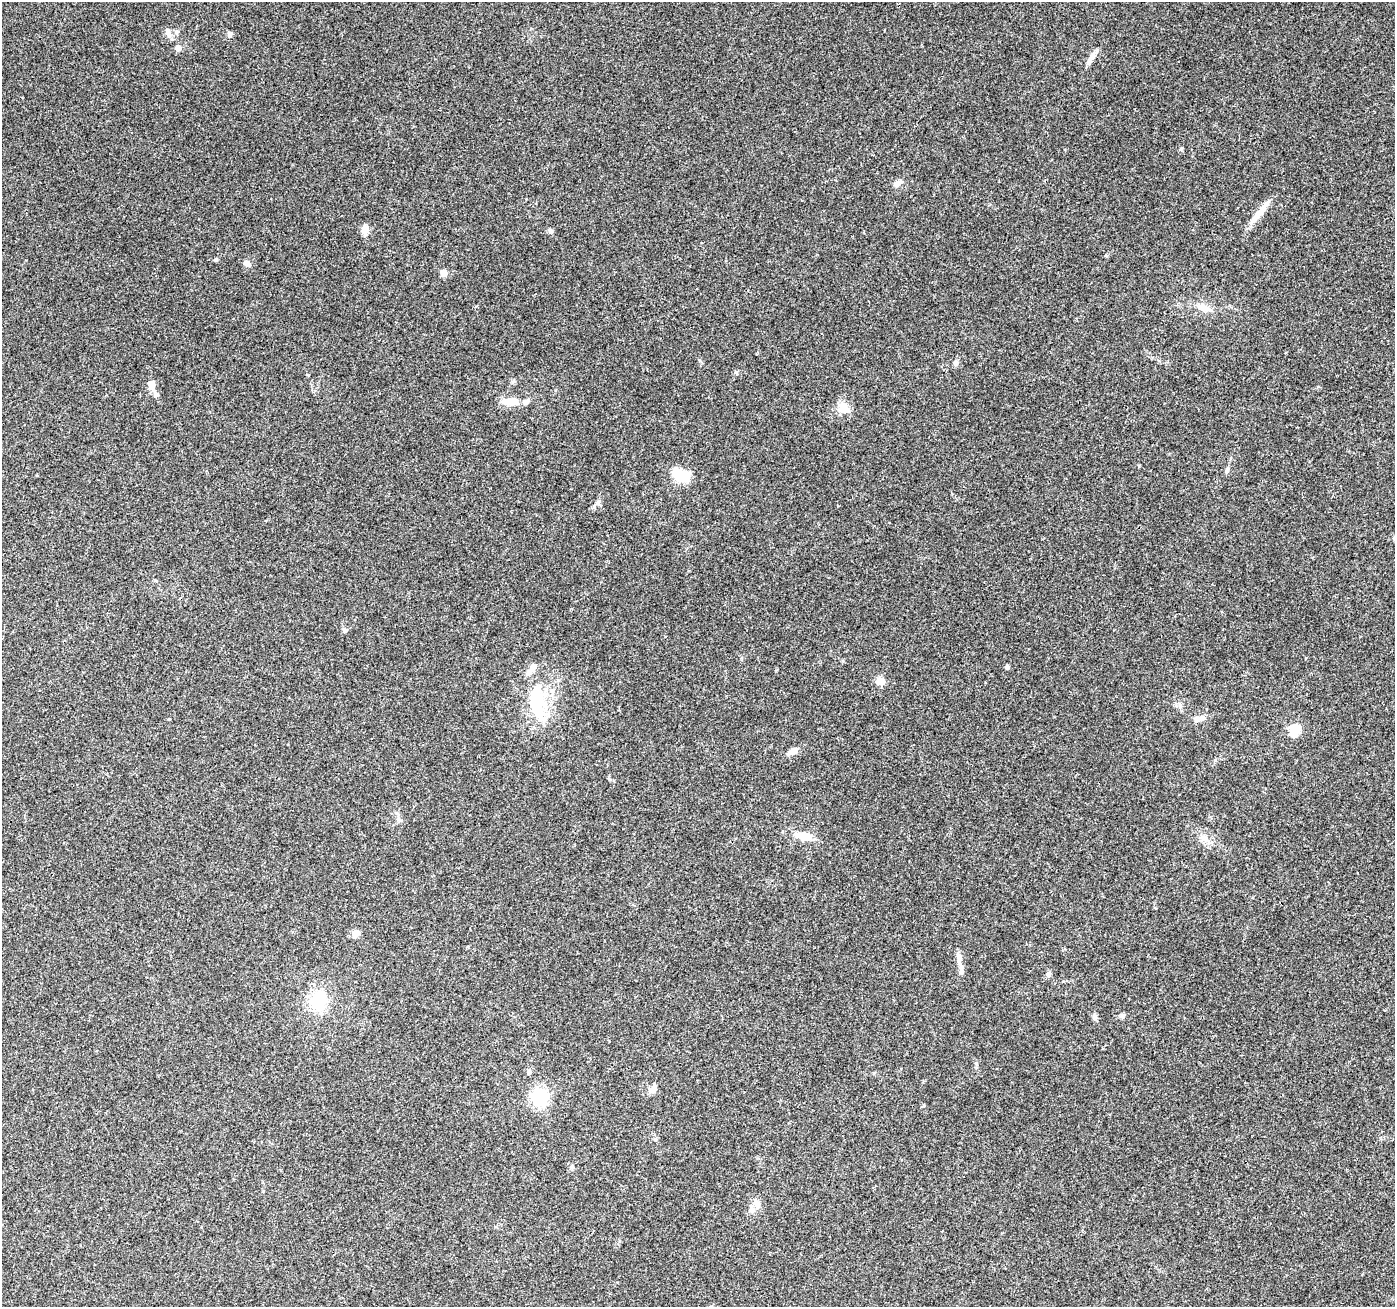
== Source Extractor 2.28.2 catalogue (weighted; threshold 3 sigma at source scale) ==
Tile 7 of 4 x 4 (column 3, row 2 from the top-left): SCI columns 2801-4193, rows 2894-4198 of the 5593 x 5721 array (HDU 1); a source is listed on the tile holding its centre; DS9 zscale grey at full resolution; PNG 1397 x 1309 px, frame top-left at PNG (2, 2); no overlay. Shown black and unused: <1% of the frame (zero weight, under 3 of 4 exposures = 1% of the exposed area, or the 3 px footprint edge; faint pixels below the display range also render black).
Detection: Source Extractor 2.28.2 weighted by HDU 2 'WHT'; one run over the whole footprint, this tile lists its part. Background 0.0744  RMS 0.0045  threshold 0.0202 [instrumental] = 3 sigma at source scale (4.5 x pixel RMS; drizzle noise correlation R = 1.50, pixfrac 1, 0.0396/0.0396 arcsec/px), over >= 5 px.
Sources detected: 47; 2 inside a brighter object's white glare — not listed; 5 inside a brighter listed object's ellipse — not listed separately; the other 40 listed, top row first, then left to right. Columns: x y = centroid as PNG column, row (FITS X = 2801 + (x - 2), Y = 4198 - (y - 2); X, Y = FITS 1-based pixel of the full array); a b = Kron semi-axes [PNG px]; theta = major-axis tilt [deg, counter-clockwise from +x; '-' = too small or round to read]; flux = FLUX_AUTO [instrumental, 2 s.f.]
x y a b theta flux
176 32 6 5 - 0.86
168 34 12 5 -64 1.5
230 34 8 5 67 1.1
178 48 5 5 - 3.5
1093 55 15 6 62 2.5
897 184 14 7 23 2.2
1259 214 42 6 50 6.2
365 230 12 8 86 3.2
550 231 7 6 - 0.97
247 263 8 6 -28 1.8
444 273 8 7 - 2.7
1203 308 21 9 -20 4.5
956 363 8 6 73 1.3
151 385 10 8 -83 4
156 394 8 8 - 1.5
511 401 16 12 -1 5.3
842 408 17 13 53 5.3
680 475 23 16 -20 9.5
598 503 8 5 -35 0.97
1394 538 6 5 - 0.76
345 630 6 5 - 0.92
1007 667 4 4 - 1.1
880 681 12 9 -3 3
535 699 38 22 -76 23
1197 719 10 7 5 2
1294 730 6 5 - 35
793 751 12 7 29 3.3
804 836 18 11 -12 6.3
1204 838 12 8 -24 2.8
356 933 5 5 - 7.3
959 957 16 7 -81 2.7
1048 974 7 6 - 1.3
318 1001 22 18 79 18
1123 1015 6 6 - 1.2
1095 1017 7 6 - 1.4
529 1072 7 5 72 1
653 1089 11 7 66 3.3
540 1097 7 6 - 140
655 1139 6 5 - 0.71
756 1203 16 8 -59 3
Isophote crosses this tile's border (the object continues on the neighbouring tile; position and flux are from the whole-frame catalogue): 1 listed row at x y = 1394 538
Unlisted compact peaks at least as high as the median listed source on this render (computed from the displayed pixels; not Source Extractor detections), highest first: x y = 1181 149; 1215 760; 736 372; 216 259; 1139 466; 700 361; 610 779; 308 375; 169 719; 1063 981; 924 1105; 476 306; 1180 705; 1227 471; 976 1063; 1318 387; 741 658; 843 661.